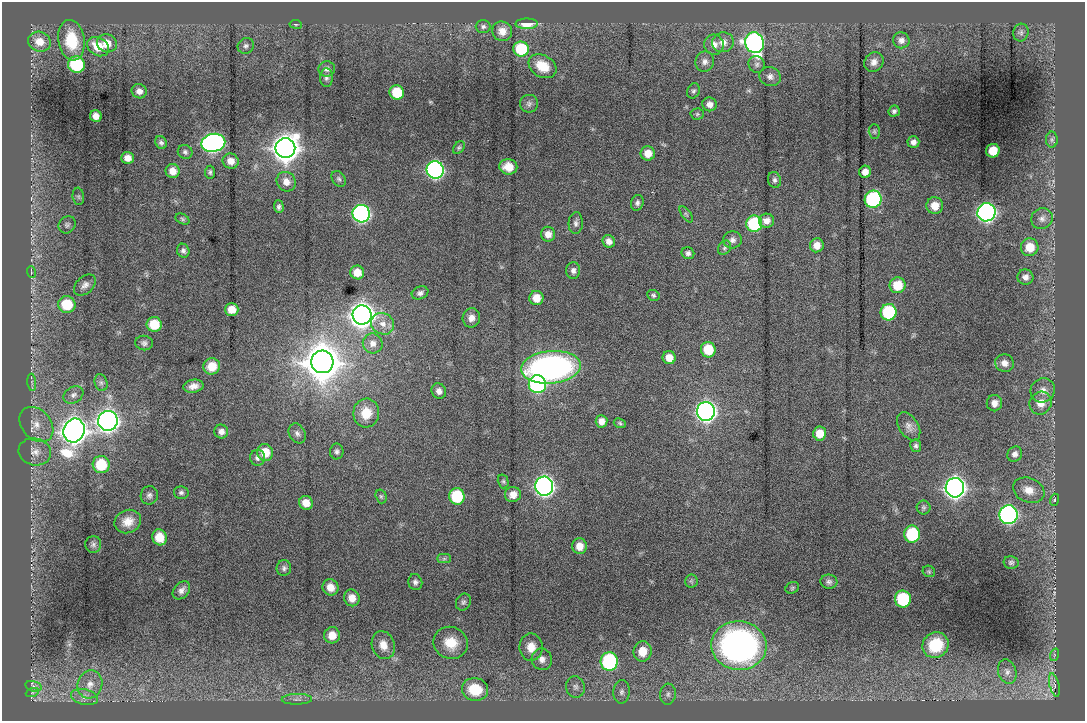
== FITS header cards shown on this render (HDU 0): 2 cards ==
NAXIS1  =                 1083 / NUMBER OF ELEMENTS ALONG THIS AXIS
NAXIS2  =                  719 / NUMBER OF ELEMENTS ALONG THIS AXIS

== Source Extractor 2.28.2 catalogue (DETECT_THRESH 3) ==
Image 1083 x 719 px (HDU 0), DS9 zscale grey, 1 PNG px = 1 image px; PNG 1087 x 723 px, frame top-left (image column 1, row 719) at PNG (2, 2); each listed source drawn as its Kron ellipse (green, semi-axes under 4 px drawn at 4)
Background -0.75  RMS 9.9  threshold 29.8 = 3 sigma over >= 5 px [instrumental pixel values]
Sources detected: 176; all 176 listed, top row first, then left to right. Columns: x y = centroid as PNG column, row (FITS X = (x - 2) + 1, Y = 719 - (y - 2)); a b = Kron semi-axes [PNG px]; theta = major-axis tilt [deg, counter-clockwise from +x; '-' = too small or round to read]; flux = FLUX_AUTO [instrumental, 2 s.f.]
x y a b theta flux
296 24 6 3 -8 7.3e+02
527 24 11 5 1 1.3e+04
483 26 7 6 - 1.8e+03
502 31 10 9 - 6.0e+03
1021 32 9 7 75 2.0e+03
71 40 20 13 -82 2.4e+04
901 40 8 8 - 3.1e+03
39 42 11 10 - 8.7e+03
723 42 11 10 - 5.6e+03
107 43 10 9 - 8.8e+03
754 43 10 9 - 3.4e+05
714 45 10 9 - 4.8e+03
246 46 8 7 - 2.0e+03
98 47 11 9 -31 1.3e+04
521 49 8 7 - 3.9e+04
705 62 10 9 - 3.4e+03
874 62 10 9 - 4.0e+03
757 64 8 8 - 2.5e+03
76 65 8 8 - 5.0e+04
542 66 15 11 -31 1.4e+04
327 69 8 7 - 2.7e+03
770 77 11 9 -18 3.4e+03
326 78 9 6 88 2.2e+03
139 91 7 7 - 3.7e+03
693 91 8 6 66 1.5e+03
397 92 7 7 - 2.3e+04
529 104 9 9 - 2.6e+03
710 104 7 7 - 4.1e+03
894 111 6 5 - 1.7e+03
697 114 6 5 - 1.1e+03
96 116 6 5 - 4.6e+03
874 131 7 5 -89 1.2e+03
1052 140 8 6 89 1.6e+03
913 142 6 6 - 3.3e+03
161 143 7 5 -62 1.8e+03
213 143 12 9 11 3.5e+05
285 148 10 10 - 1.4e+06
459 148 7 5 48 1.2e+03
993 151 7 6 - 1.2e+04
185 152 7 7 - 1.9e+03
648 153 7 7 - 7.9e+03
128 158 6 6 - 5.6e+03
231 161 8 7 - 5.4e+03
508 167 9 7 -9 8.3e+03
435 170 9 8 - 3.0e+05
173 171 7 7 - 6.3e+03
210 172 6 5 - 1.4e+03
865 172 6 6 - 4.7e+03
339 179 8 6 -53 1.7e+03
774 180 8 6 -76 2.0e+03
286 182 10 9 - 5.8e+03
78 196 9 5 -83 1.3e+03
873 199 9 8 - 9.9e+04
637 203 8 6 72 2.0e+03
935 206 8 8 - 9.3e+03
279 207 6 5 - 1.7e+03
986 212 9 9 - 4.3e+05
361 214 9 8 - 2.8e+05
686 214 9 4 -54 1.3e+03
182 219 7 5 -28 1.2e+03
1042 219 11 10 - 3.8e+03
766 221 7 7 - 4.6e+03
576 223 11 7 87 2.5e+03
754 224 8 8 - 6.6e+04
67 225 9 8 - 1.9e+03
548 234 7 7 - 5.5e+03
732 240 9 8 - 3.1e+03
609 241 6 6 - 4.0e+03
817 245 7 6 - 5.9e+03
1030 247 9 9 - 1.3e+04
724 248 7 6 - 1.5e+03
183 251 7 6 - 2.1e+03
688 253 6 6 - 2.0e+03
573 271 8 7 - 2.7e+03
31 272 6 4 -73 9.2e+02
357 272 7 7 - 8.7e+03
1025 277 8 7 - 3.3e+03
85 285 12 8 42 3.7e+03
897 285 8 8 - 1.7e+04
420 293 8 6 21 2.2e+03
653 295 6 5 - 1.3e+03
536 298 7 7 - 8.6e+03
67 304 9 8 - 2.5e+04
232 309 7 6 - 9.0e+03
889 312 8 8 - 6.1e+04
362 315 9 9 - 9.7e+05
471 318 9 8 - 4.5e+03
154 324 7 7 - 1.8e+04
383 324 12 10 -29 6.5e+03
144 343 9 7 -7 2.3e+03
373 343 10 9 - 5.0e+03
708 350 8 7 - 2.0e+04
669 358 6 6 - 7.9e+03
322 362 11 11 - 2.8e+06
1004 363 9 8 - 4.5e+03
212 366 8 8 - 1.0e+04
551 367 30 16 5 2.2e+05
32 382 9 3 -85 1.4e+03
101 383 8 6 -75 2.1e+03
537 384 9 8 - 1.3e+05
193 386 10 6 10 4.6e+03
1043 390 12 11 - 5.9e+03
439 391 8 7 - 3.1e+03
73 395 10 8 32 3.2e+03
994 403 8 7 - 4.3e+03
1041 403 11 11 - 8.2e+03
706 411 9 9 - 5.4e+05
366 413 14 13 - 1.2e+04
108 421 10 10 - 7.1e+05
602 421 6 6 - 4.4e+03
620 423 6 4 -24 1.1e+03
36 425 19 14 -49 1.1e+04
909 426 16 9 -57 4.4e+03
74 431 12 10 71 1.3e+06
221 432 7 7 - 3.5e+03
297 433 10 8 -61 2.8e+03
820 433 7 6 - 9.2e+03
916 446 6 5 - 1.6e+03
337 451 8 7 - 1.9e+03
35 452 16 13 -14 7.3e+03
265 452 8 8 - 1.3e+04
1015 454 8 7 - 2.8e+03
258 458 8 7 - 2.8e+03
101 465 8 8 - 2.8e+04
503 481 7 5 -75 1.2e+03
544 486 9 9 - 4.9e+05
955 488 9 9 - 6.8e+05
1029 490 16 12 -22 8.5e+03
181 493 7 6 - 1.7e+03
513 494 8 7 - 5.4e+03
149 495 9 8 - 2.6e+03
381 496 7 5 -74 1.3e+03
457 496 8 7 - 3.9e+04
1054 500 6 4 72 8.9e+02
306 503 7 6 - 7.5e+03
924 507 7 7 - 1.6e+03
1008 515 9 9 - 3.1e+05
128 522 14 11 23 8.2e+03
912 534 8 8 - 5.1e+04
160 537 8 7 - 1.2e+04
93 544 8 8 - 2.1e+03
579 546 8 7 - 7.3e+03
444 559 7 4 0 1.4e+03
1011 562 7 6 - 1.6e+03
284 568 8 7 - 2.1e+03
929 571 6 5 - 1.0e+03
691 581 6 6 - 1.4e+03
415 582 8 7 - 2.2e+03
829 582 8 7 - 2.2e+03
331 587 8 7 - 6.1e+03
792 588 7 5 29 1.1e+03
181 590 10 7 47 3.2e+03
352 598 8 7 - 6.4e+03
903 599 8 8 - 5.1e+04
463 602 9 7 61 1.7e+03
332 635 8 8 - 8.4e+03
451 643 17 16 - 1.4e+04
383 645 14 11 -71 7.9e+03
936 645 13 12 - 2.9e+04
739 646 28 24 -4 2.6e+05
531 647 14 11 -89 8.5e+03
642 651 10 9 - 1.2e+04
1054 655 6 4 72 9.4e+02
542 659 11 10 - 4.3e+03
609 661 9 8 - 9.4e+04
1007 672 12 9 -72 4.1e+03
90 684 14 12 73 7.3e+03
1054 685 12 4 -76 2.3e+03
33 686 8 5 -17 1.7e+03
575 687 11 9 -76 3.2e+03
475 689 13 11 -11 2.3e+04
622 692 12 8 89 3.4e+03
32 693 7 4 20 1.1e+03
668 694 10 8 83 3.0e+03
84 697 13 8 -13 4.3e+03
297 699 15 5 1 3.3e+03